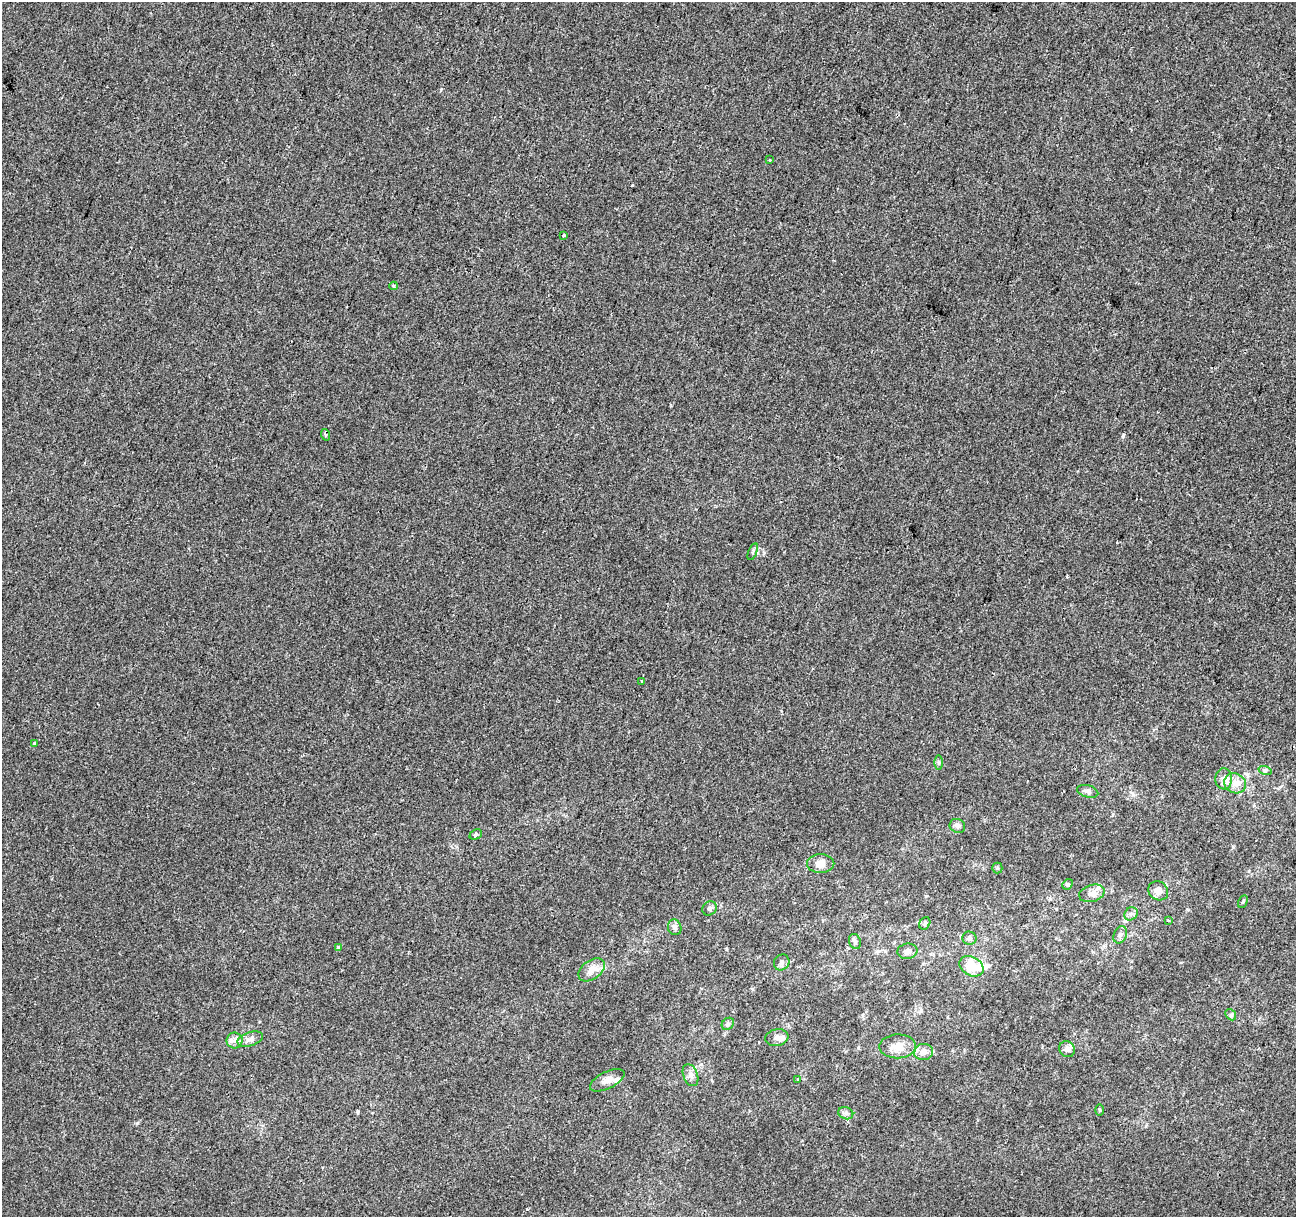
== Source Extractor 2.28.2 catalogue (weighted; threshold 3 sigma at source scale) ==
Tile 10 of 4 x 4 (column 2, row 3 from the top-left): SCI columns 1295-2588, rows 1436-2650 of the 5184 x 5363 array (HDU 1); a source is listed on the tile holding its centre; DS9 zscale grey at full resolution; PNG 1298 x 1219 px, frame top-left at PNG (2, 2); each listed source drawn as its Kron ellipse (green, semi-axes under 4 px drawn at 4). Shown black and unused: <1% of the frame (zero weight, under 2 of 3 exposures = <1% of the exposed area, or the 3 px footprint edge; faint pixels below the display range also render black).
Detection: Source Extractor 2.28.2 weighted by HDU 2 'WHT'; one run over the whole footprint, this tile lists its part. Background -2.43e-04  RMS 0.0042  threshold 0.0191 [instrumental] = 3 sigma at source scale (4.5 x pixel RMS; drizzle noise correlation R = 1.50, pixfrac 1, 0.0396/0.0396 arcsec/px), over >= 5 px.
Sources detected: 51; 1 inside a brighter object's white glare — neither listed nor drawn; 4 inside a brighter listed object's ellipse — not listed separately; the other 46 listed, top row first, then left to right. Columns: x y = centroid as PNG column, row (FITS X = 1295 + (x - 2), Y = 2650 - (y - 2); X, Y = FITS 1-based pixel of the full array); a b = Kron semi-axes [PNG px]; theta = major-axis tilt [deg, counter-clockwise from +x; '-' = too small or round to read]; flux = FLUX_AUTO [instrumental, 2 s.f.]
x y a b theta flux
770 160 2 2 - 0.39
563 235 3 3 - 0.82
393 286 4 3 - 0.58
326 435 6 4 -71 0.61
753 552 9 3 69 0.57
642 681 3 3 - 1.5
35 744 4 3 - 1.2
938 763 7 4 90 0.73
1265 770 7 4 -18 0.76
1224 779 10 8 88 2.5
1235 783 11 9 -28 3.9
1088 791 11 6 -15 1.5
957 826 8 7 - 1.5
476 834 6 5 - 0.99
821 864 14 9 0 4
997 868 5 5 - 0.54
1068 884 6 4 43 0.66
1158 891 10 9 - 2.8
1092 893 13 8 16 2.6
1243 902 6 4 62 0.6
710 908 8 6 42 1.1
1131 914 7 6 - 1.2
1168 920 3 2 - 0.73
925 923 6 5 - 0.78
675 927 8 6 -73 1.5
1120 935 9 6 68 1.4
969 938 7 6 - 1.1
855 941 8 5 -70 0.93
338 947 3 3 - 1.9
907 951 10 7 7 1.9
782 962 8 7 - 1.3
971 966 13 9 -29 11
592 970 15 9 36 4.3
1231 1015 6 4 -46 0.71
728 1024 7 5 45 0.88
777 1038 11 8 10 2.5
250 1039 13 7 18 2.2
234 1041 8 8 - 2
898 1046 18 12 1 5.4
1067 1049 8 7 - 1.9
923 1052 9 8 - 2.4
691 1075 11 7 -69 2.1
798 1079 3 3 - 0.41
607 1080 19 8 26 3.4
1099 1110 6 4 -88 0.41
846 1113 8 6 -21 1.2
Unlisted compact peaks at least as high as the median listed source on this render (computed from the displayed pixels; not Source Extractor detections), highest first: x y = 1123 436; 137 1123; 1249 871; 441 90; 1233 847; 1187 909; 726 949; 926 896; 764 553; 358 1111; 1131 961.